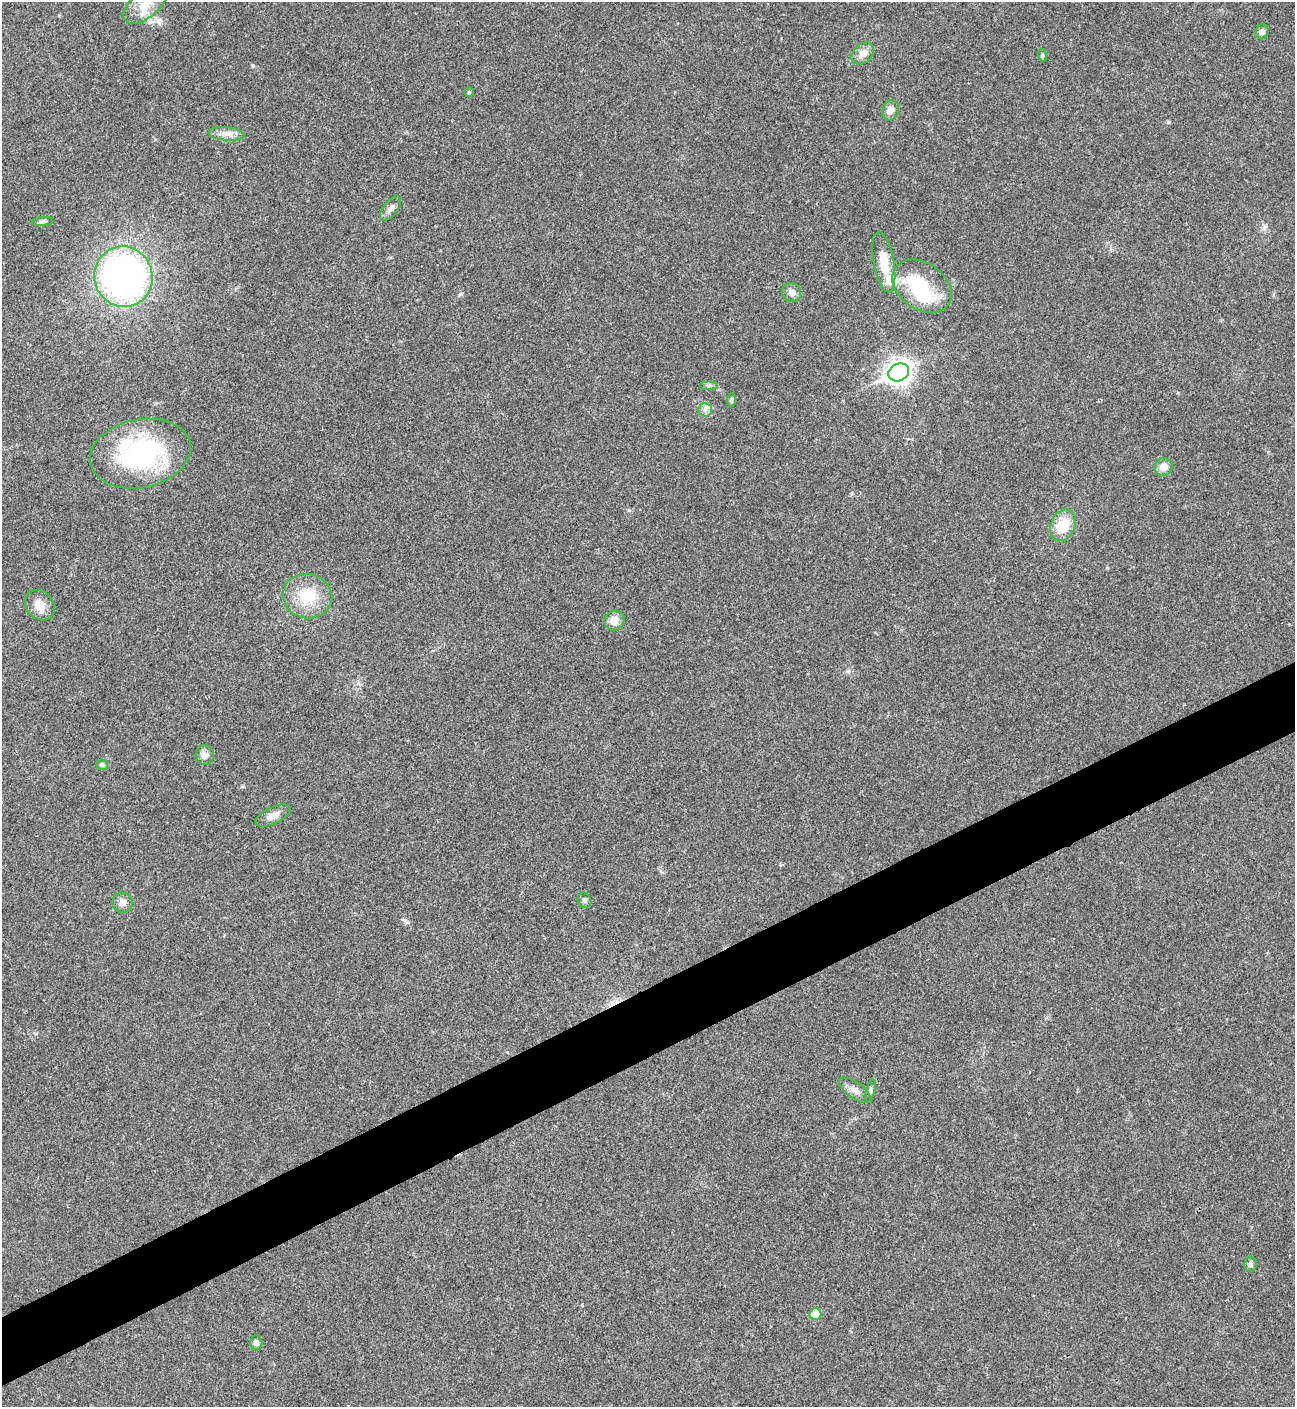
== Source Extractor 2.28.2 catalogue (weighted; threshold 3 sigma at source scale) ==
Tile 7 of 4 x 4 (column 3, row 2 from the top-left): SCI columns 2876-4168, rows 2813-4217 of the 5618 x 5629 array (HDU 1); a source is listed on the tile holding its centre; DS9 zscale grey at full resolution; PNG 1297 x 1409 px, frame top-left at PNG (2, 2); each listed source drawn as its Kron ellipse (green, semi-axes under 4 px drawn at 4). Shown black and unused: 5% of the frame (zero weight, under 3 of 4 exposures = <1% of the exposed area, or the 3 px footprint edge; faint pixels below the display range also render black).
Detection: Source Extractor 2.28.2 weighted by HDU 2 'WHT'; one run over the whole footprint, this tile lists its part. Background 0.021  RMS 0.0041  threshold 0.0186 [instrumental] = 3 sigma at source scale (4.5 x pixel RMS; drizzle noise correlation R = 1.50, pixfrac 1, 0.05/0.05 arcsec/px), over >= 5 px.
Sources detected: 37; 2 inside a brighter object's white glare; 1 cosmic-ray / hot-pixel residue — neither listed nor drawn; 1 inside a brighter listed object's ellipse — not listed separately; the other 33 listed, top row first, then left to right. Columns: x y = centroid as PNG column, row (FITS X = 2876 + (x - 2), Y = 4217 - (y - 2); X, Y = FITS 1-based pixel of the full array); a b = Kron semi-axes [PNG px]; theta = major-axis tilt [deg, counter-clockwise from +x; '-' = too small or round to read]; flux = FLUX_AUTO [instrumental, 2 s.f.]
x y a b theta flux
145 4 26 13 39 8.5
1262 32 7 6 - 1.5
863 53 13 9 43 3.4
1042 55 6 4 -72 0.58
469 92 4 4 - 0.61
891 110 10 8 72 2.5
226 134 18 6 -4 3.1
390 208 14 7 52 2.2
42 222 11 4 8 1
884 262 31 10 -79 9.4
123 277 30 29 - 150
922 286 32 23 -35 20
792 292 10 9 - 2.1
899 372 11 8 27 300
708 385 9 4 0 0.9
732 400 7 4 -90 0.67
705 410 7 6 - 1.5
140 454 51 34 12 61
1164 467 9 8 - 3.5
1063 525 17 12 65 10
307 596 25 22 -14 14
40 605 17 13 -47 4.9
614 620 10 9 - 3.8
205 755 10 9 - 2.1
102 765 6 5 - 0.79
273 816 19 8 25 3
585 900 8 6 -59 0.97
122 903 10 10 - 2.3
855 1090 18 8 -36 2.9
870 1091 12 4 76 0.99
1250 1264 7 6 - 1.2
815 1314 6 5 - 7.9
256 1343 7 6 - 1.6
Isophote crosses this tile's border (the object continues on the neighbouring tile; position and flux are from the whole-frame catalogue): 1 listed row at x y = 145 4
Unlisted compact peaks at least as high as the median listed source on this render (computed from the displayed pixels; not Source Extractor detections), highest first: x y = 253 66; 461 294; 848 671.